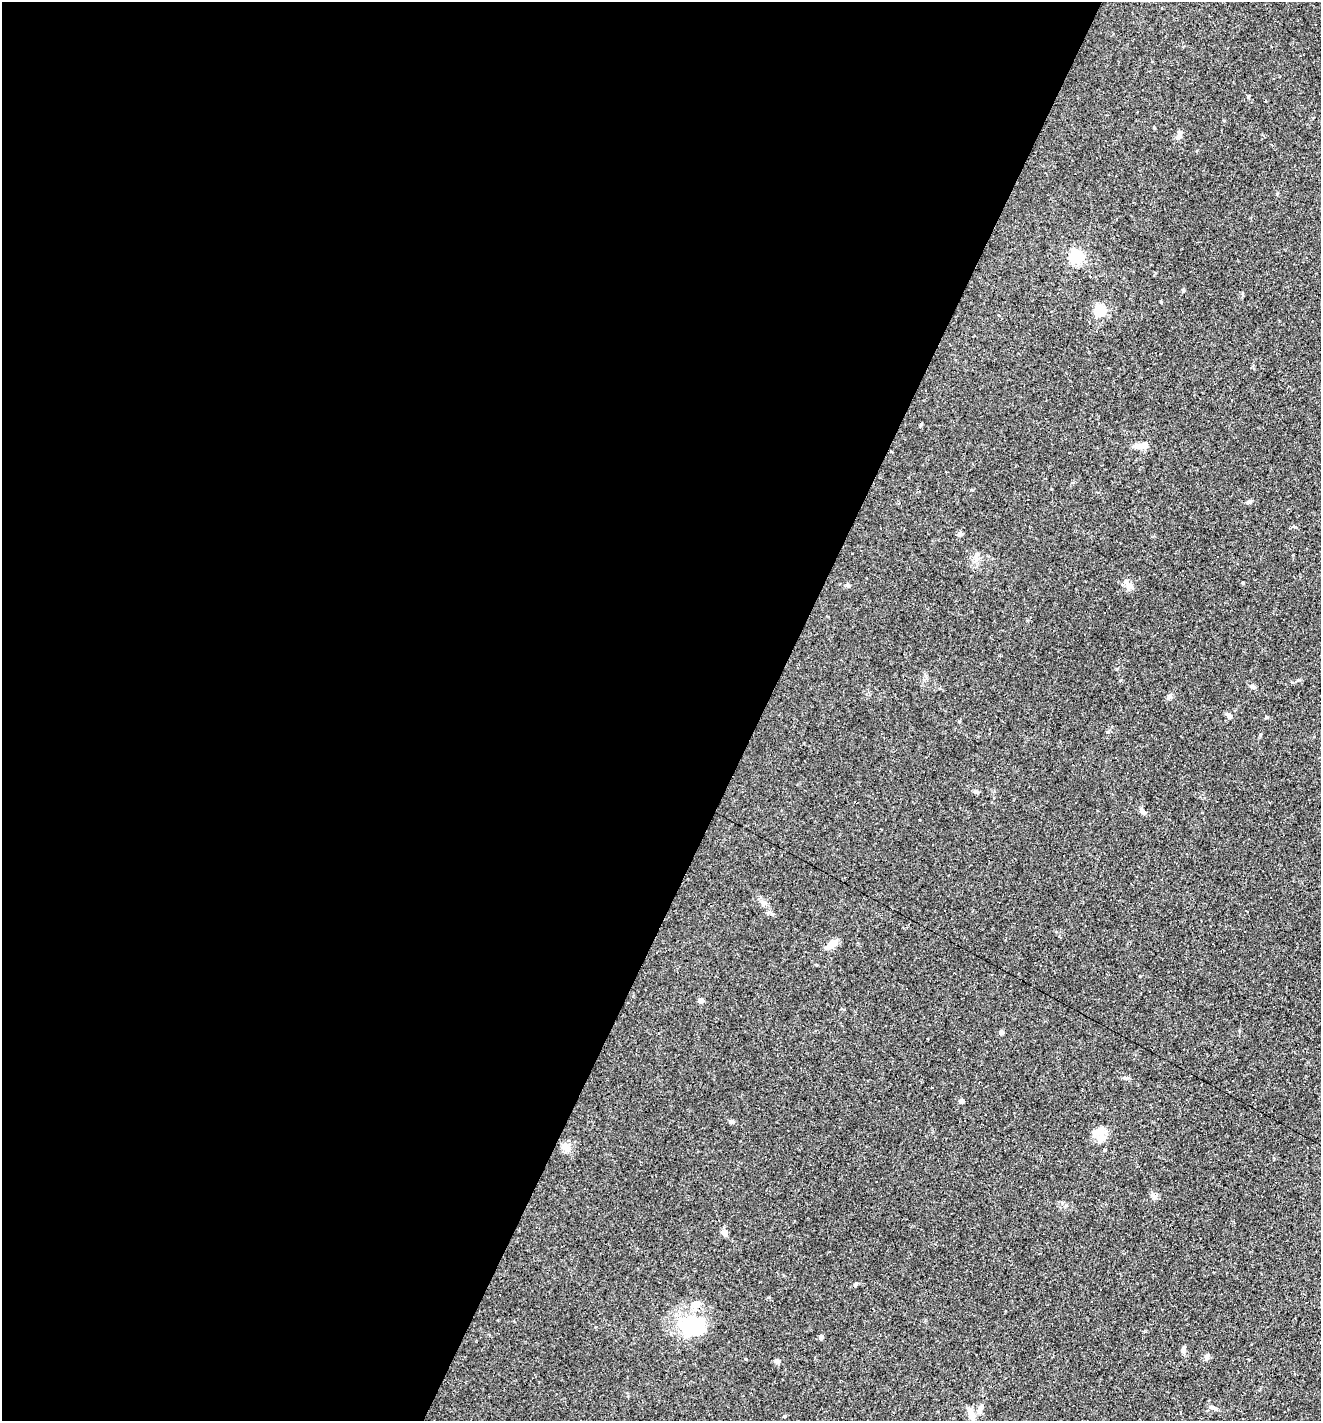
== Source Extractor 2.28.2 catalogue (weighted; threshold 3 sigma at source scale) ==
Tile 5 of 4 x 4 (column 1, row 2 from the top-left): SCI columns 138-1456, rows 2839-4257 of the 5686 x 5676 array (HDU 1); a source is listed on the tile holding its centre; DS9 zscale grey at full resolution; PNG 1323 x 1423 px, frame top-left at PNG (2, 2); no overlay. Shown black and unused: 58% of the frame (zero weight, under 3 of 4 exposures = <1% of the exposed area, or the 3 px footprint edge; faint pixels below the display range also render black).
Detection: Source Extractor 2.28.2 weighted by HDU 2 'WHT'; one run over the whole footprint, this tile lists its part. Background 0.0842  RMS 0.0052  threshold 0.0235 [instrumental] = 3 sigma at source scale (4.5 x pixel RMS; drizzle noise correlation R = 1.50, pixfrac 1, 0.05/0.05 arcsec/px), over >= 5 px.
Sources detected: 67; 1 inside a brighter object's white glare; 16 cosmic-ray / hot-pixel residue — not listed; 1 inside a brighter listed object's ellipse — not listed separately; the other 49 listed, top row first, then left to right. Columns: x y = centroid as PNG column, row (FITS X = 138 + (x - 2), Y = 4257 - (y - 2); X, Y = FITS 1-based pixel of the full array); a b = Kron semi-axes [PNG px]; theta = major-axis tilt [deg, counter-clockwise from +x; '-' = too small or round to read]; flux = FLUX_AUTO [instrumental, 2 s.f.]
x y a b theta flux
1162 8 3 3 - 4
1179 135 10 7 56 1.9
1076 256 6 6 - 84
1090 276 3 2 - 0.69
1100 310 5 5 - 55
999 315 3 3 - 0.58
925 391 3 3 - 1.2
1141 446 16 6 6 4.7
1249 502 7 5 30 1
960 534 6 5 - 1.3
926 579 3 2 - 0.75
1243 583 3 3 - 0.67
847 585 6 4 -19 0.71
1129 586 10 8 -26 2.6
1104 613 2 2 - 0.43
1252 686 7 5 -41 1.4
1169 696 7 4 70 0.99
1229 716 8 6 -40 1.6
1266 717 5 3 - 0.49
976 791 7 5 -4 1
1142 811 10 5 -60 1.6
764 903 8 6 42 1.5
1245 931 3 2 - 0.52
1059 937 4 2 - 0.67
832 944 13 7 34 4.9
992 974 3 2 - 0.95
906 988 3 3 - 1.9
701 1000 4 4 - 4.5
1001 1032 4 4 - 2.6
1126 1078 8 4 -14 1.1
1233 1081 2 2 - 0.42
932 1088 3 3 - 1.9
961 1101 6 4 13 1.3
731 1122 6 5 - 1.1
1098 1132 21 9 16 5.5
567 1148 12 5 -12 2.3
1105 1150 4 4 - 0.49
1154 1195 12 5 -14 1.6
724 1233 9 6 -60 2.3
855 1284 5 4 - 0.81
1101 1290 3 3 - 2.3
499 1295 3 3 - 3.2
690 1325 38 25 9 27
821 1337 5 5 - 1.3
1183 1349 9 5 66 1.3
1207 1357 8 6 81 1.5
777 1361 7 6 - 1.1
1213 1408 12 5 -27 1.7
971 1413 15 7 -69 4.2
Unlisted compact peaks at least as high as the median listed source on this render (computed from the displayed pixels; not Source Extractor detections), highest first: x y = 1248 97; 1161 302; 769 912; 1298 680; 1260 735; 959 721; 1116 669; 769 1297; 1066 1205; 1120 680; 976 555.